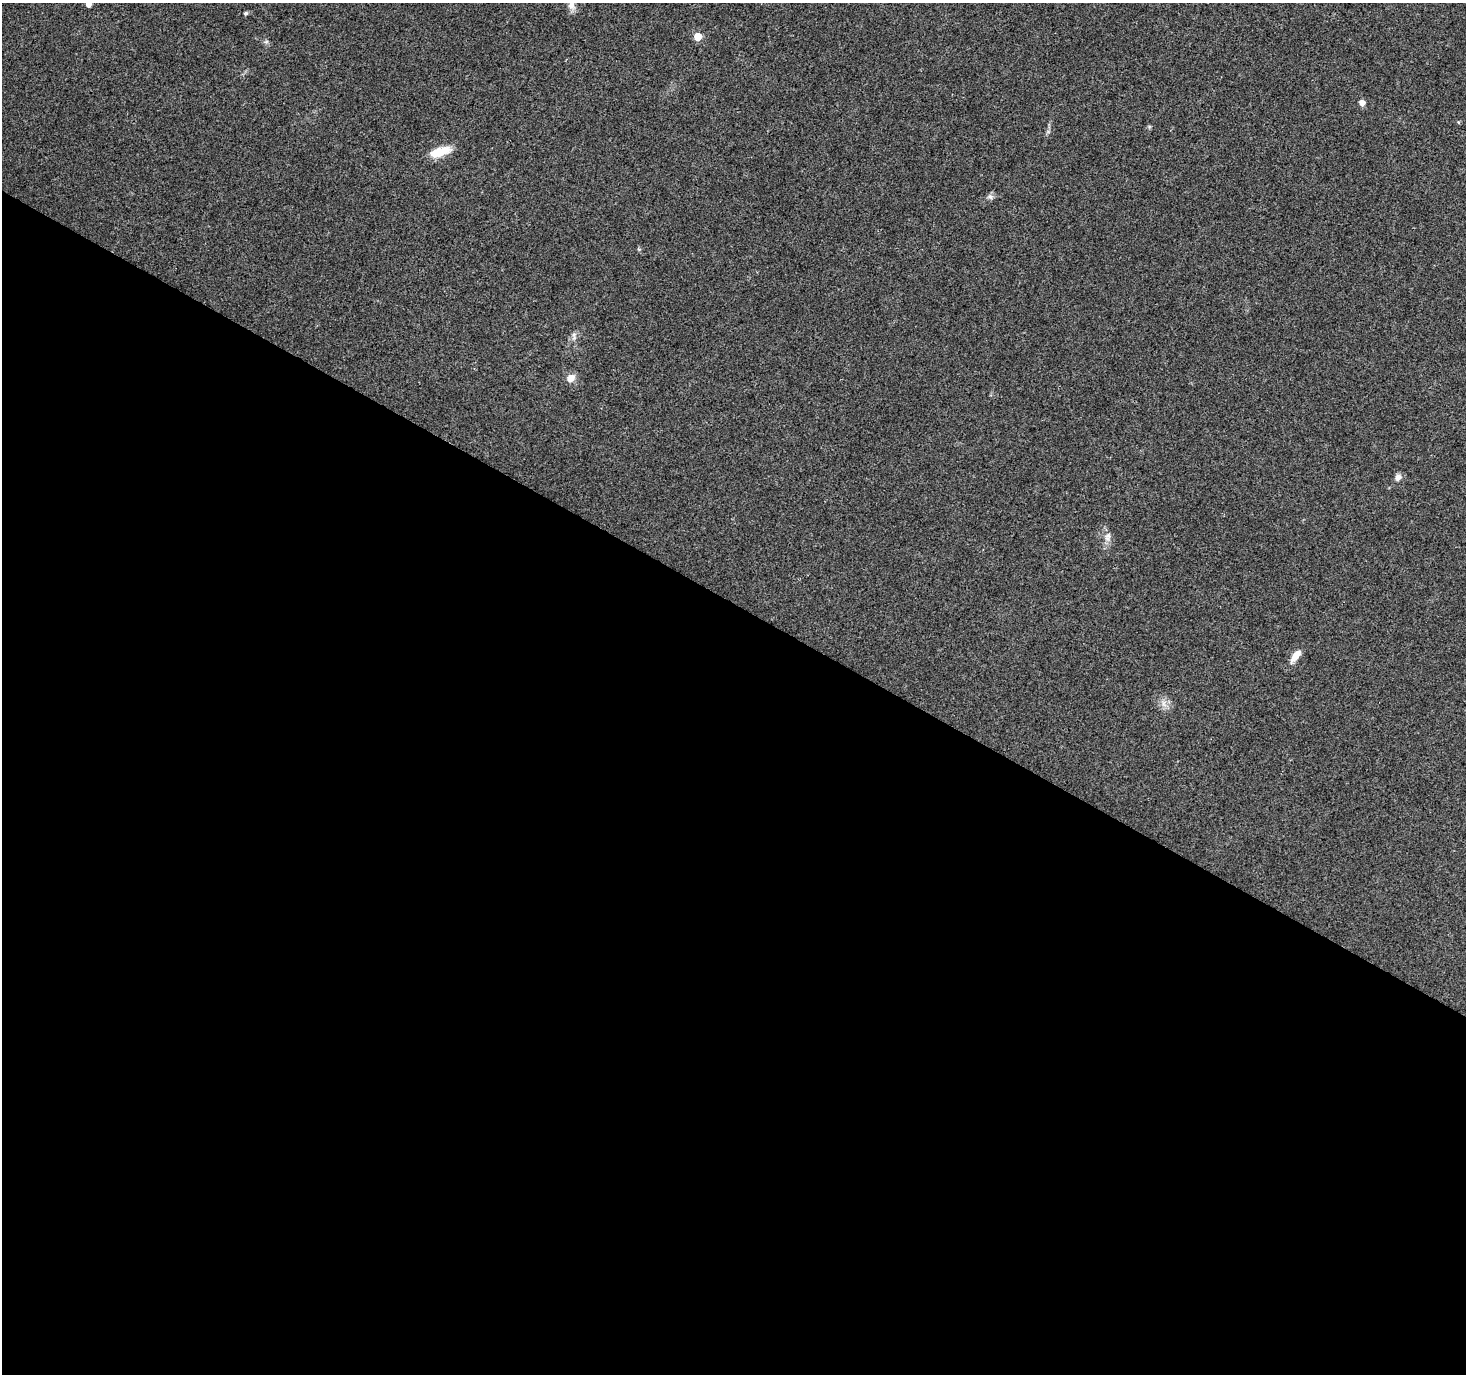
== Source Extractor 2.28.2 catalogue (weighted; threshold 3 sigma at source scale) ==
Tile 14 of 4 x 4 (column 2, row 4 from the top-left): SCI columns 1476-2939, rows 260-1631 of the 5868 x 5942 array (HDU 1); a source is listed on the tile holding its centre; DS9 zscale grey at full resolution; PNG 1468 x 1376 px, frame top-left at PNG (2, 3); no overlay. Shown black and unused: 56% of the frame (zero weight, under 3 of 4 exposures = <1% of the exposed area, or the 3 px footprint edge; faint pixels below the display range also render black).
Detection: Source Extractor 2.28.2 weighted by HDU 2 'WHT'; one run over the whole footprint, this tile lists its part. Background 0.0383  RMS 0.0041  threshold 0.0185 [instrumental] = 3 sigma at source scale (4.5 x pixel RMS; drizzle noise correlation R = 1.50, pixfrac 1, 0.0396/0.0396 arcsec/px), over >= 5 px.
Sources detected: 13; all 13 listed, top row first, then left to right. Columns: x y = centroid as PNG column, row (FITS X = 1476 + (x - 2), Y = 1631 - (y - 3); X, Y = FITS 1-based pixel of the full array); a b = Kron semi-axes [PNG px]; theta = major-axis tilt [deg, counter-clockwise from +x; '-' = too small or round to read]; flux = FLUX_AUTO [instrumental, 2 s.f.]
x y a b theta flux
88 4 4 4 - 2.4
571 5 12 8 -55 2.1
246 13 5 4 - 0.74
698 37 5 5 - 10
1362 103 5 4 - 3.4
440 152 25 10 17 8.2
990 197 8 6 -19 1.2
574 336 14 5 84 1.6
571 378 11 9 36 3.3
1398 477 9 7 53 1.9
1108 537 14 8 74 2.5
1296 656 19 8 54 4.2
1163 703 10 5 -90 1.7
Isophote crosses this tile's border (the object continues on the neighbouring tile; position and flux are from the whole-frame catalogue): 1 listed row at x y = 88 4